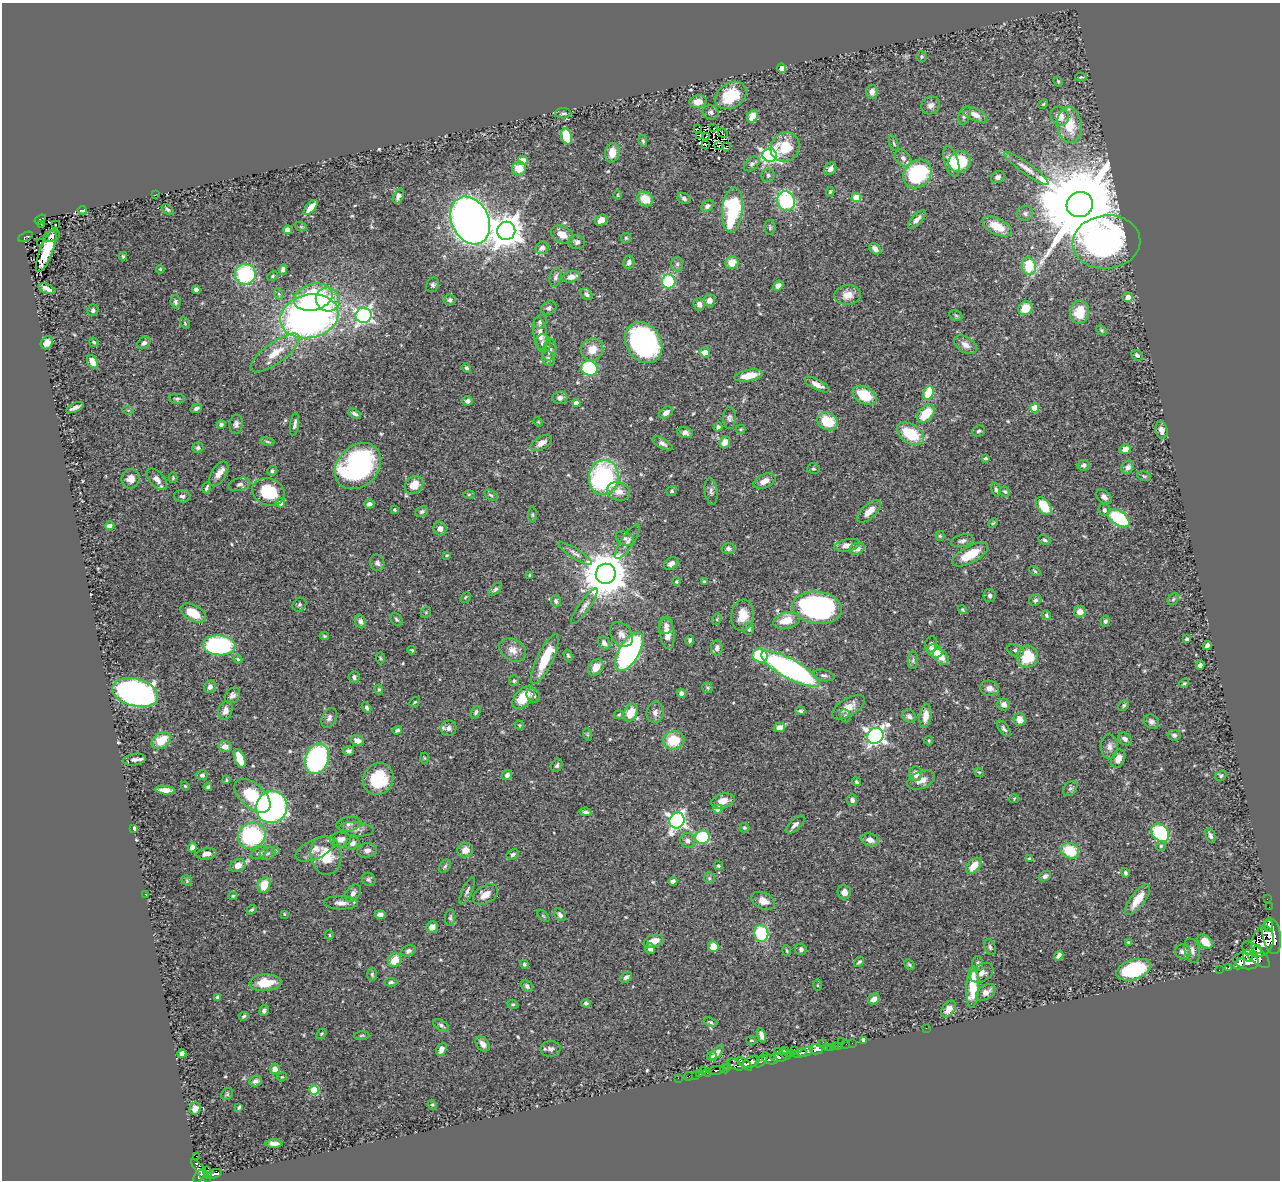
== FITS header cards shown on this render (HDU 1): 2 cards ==
NAXIS1  =                 1278
NAXIS2  =                 1178

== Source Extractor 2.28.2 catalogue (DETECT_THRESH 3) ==
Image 1278 x 1178 px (HDU 1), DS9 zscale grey, 1 PNG px = 1 image px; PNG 1282 x 1182 px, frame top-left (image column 1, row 1178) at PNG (2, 3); each listed source drawn as its Kron ellipse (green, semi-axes under 4 px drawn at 4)
Background 0.481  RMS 0.018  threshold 0.0543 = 3 sigma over >= 5 px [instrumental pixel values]
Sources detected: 542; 4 with non-positive FLUX_AUTO (blend fragments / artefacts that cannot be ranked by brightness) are neither listed nor drawn; of the other 538, the 500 brightest by FLUX_AUTO listed and drawn (38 fainter detections omitted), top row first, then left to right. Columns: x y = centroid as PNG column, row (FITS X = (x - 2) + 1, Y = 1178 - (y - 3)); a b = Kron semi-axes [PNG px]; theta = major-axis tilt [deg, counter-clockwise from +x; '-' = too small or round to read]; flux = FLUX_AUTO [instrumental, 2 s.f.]
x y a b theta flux
921 57 5 5 - 2
782 68 4 4 - 14
1081 77 5 3 - 1.3
1058 81 5 4 - 1.5
872 92 7 5 -85 7
731 95 17 12 32 47
698 102 8 6 6 10
1043 104 5 4 - 1.5
931 105 10 8 36 5.5
711 112 8 7 - 3.5
563 113 8 5 -1 2.7
964 115 10 5 69 3.8
975 115 13 6 -25 8.9
752 116 6 5 - 18
1060 116 10 9 - 14
1069 125 18 12 -83 33
714 128 3 2 - 1.3
697 129 4 2 - 1.4
723 133 5 2 - 1.5
700 135 3 2 - 1.6
567 136 8 5 -71 35
706 136 3 2 - 1.5
643 141 6 4 -80 1.9
894 143 8 3 -70 1.6
705 144 3 2 - 2
718 146 3 2 - 1.4
727 147 3 2 - 1.3
785 147 15 14 - 40
612 153 10 7 81 15
770 155 7 6 - 360
903 158 9 7 -46 5.7
523 161 5 5 - 14
951 161 16 7 -73 15
960 162 11 10 - 43
752 164 9 6 41 3.2
1026 168 27 5 -36 11
519 169 7 7 - 20
830 169 7 5 51 5.8
917 174 15 13 47 110
768 175 7 6 - 2.8
998 177 7 5 28 4
830 192 5 4 - 1.6
155 195 2 2 - 6.9
617 195 5 3 - 1.2
398 196 8 5 69 5.4
684 198 7 5 -28 3.3
856 198 5 4 - 40
645 199 8 6 -36 20
786 201 10 8 -69 110
1080 205 13 12 - 27000
707 206 7 5 34 3.7
311 207 9 4 47 12
82 210 4 3 - 2.8
168 210 6 4 -39 2.2
732 210 23 10 84 150
1025 213 8 7 - 3.6
40 219 6 3 34 25
917 219 11 5 46 5.9
470 220 25 18 -64 1300
601 220 6 5 - 12
41 224 4 3 - 15
55 224 3 2 - 2.3
301 227 6 4 -19 1.9
997 227 16 8 -26 20
770 228 7 5 89 2.1
288 230 4 4 - 16
506 231 9 9 - 2000
562 235 12 8 -26 14
52 236 8 5 16 3.5
25 237 8 3 24 29
626 238 5 5 - 1.7
40 242 2 2 - 1.6
577 242 8 7 - 3.8
1106 242 34 26 6 680
542 248 6 6 - 7.1
875 249 6 4 -42 6.9
46 251 23 6 69 38
123 256 4 4 - 1.7
629 262 7 5 79 4.3
732 263 6 6 - 18
677 264 7 6 - 2.9
1029 266 8 7 - 50
160 269 4 3 - 1.3
283 270 5 4 - 4.7
245 274 10 10 - 110
273 276 5 3 - 1.3
556 277 10 6 78 4.3
571 277 9 5 13 11
669 281 7 6 - 84
433 285 7 6 - 2.9
778 286 5 4 - 8.1
47 289 9 4 -20 6.2
196 290 4 4 - 4.7
279 294 6 3 -71 1.8
586 294 6 5 - 4.5
847 295 13 10 6 15
313 297 20 13 16 120
1128 297 5 4 - 14
328 299 12 12 - 32
450 300 6 5 - 2.8
709 300 6 5 - 8.1
175 302 7 5 -83 3.1
699 304 6 5 - 6.1
549 308 8 6 26 3.2
1025 308 7 6 - 21
93 310 6 5 - 3.8
1080 312 12 9 78 30
364 315 8 7 - 300
956 315 7 5 -29 2.1
309 316 29 21 12 610
540 322 7 6 - 4.6
185 323 6 4 -62 1.7
1102 331 6 4 -45 1.5
540 334 17 7 -81 11
94 342 5 4 - 1.6
47 343 7 5 54 8.9
144 343 7 5 37 4.3
543 343 9 7 -74 4.8
643 343 22 17 -56 260
966 345 13 7 -30 8.4
592 349 11 10 - 17
549 350 11 6 78 5
705 352 5 5 - 9.7
275 353 29 10 36 25
1137 355 6 5 - 2.8
548 359 8 6 -63 3.3
92 362 7 5 -60 12
466 368 5 4 - 1.9
589 368 8 7 - 84
749 375 14 5 10 19
817 385 14 5 -27 8.6
928 393 7 5 75 47
864 395 13 8 -28 36
560 398 7 6 - 4.7
177 399 8 4 -4 2.3
467 401 5 4 - 4.5
576 403 4 4 - 11
75 408 9 4 24 6
196 408 6 4 25 3.4
1034 408 4 4 - 29
128 410 6 4 -17 1.5
666 412 7 5 35 6.6
355 414 7 4 -30 3.4
926 414 11 7 48 33
729 418 11 6 90 3.7
828 421 10 8 -30 37
538 422 5 4 - 1.3
221 424 4 4 - 2.9
236 424 9 6 85 4.4
295 424 11 4 82 4.1
718 427 4 3 - 2.7
741 429 5 4 - 1.5
1161 430 9 6 -77 8.7
979 431 6 5 - 2.3
685 432 7 5 -14 4.9
910 434 15 9 -31 46
267 442 7 3 -10 1.7
725 442 6 5 - 7.8
541 443 12 6 32 8.9
662 443 11 5 -29 4
198 448 5 5 - 2.5
1125 449 5 5 - 12
986 458 4 3 - 2
1084 465 6 5 - 4.1
358 466 26 20 44 270
1128 467 7 6 - 5.2
813 469 6 5 - 2.1
272 471 5 4 - 2
219 474 14 7 59 9
1144 476 7 4 -10 1.8
604 477 17 15 83 170
173 478 5 4 - 1.5
131 479 10 9 - 9.9
157 479 13 7 -48 8.5
764 481 11 7 24 9.2
239 484 11 6 16 4.6
414 485 10 8 39 19
207 488 6 3 68 2.3
996 490 7 4 -72 3
618 491 12 9 -15 12
672 491 6 5 - 2
711 491 13 6 -82 4.2
269 492 17 13 -20 51
1005 492 5 4 - 2.1
469 494 6 4 1 1.4
491 495 7 3 -33 2
182 496 8 6 -5 3.3
1104 497 9 6 -37 5.4
280 503 5 4 - 8
369 504 5 4 - 3.7
1044 506 10 6 -52 34
395 510 4 3 - 2
1104 510 6 5 - 3.7
869 511 14 7 43 14
422 512 6 5 - 2.7
532 515 8 4 -90 1.8
1119 518 12 7 -34 88
993 523 5 3 - 1.3
110 526 4 4 - 6.5
440 529 7 6 - 6.5
940 536 5 4 - 1.8
625 538 9 6 -24 3.6
1045 540 7 4 -25 2.3
962 541 11 6 13 4.2
627 542 20 6 57 7.4
847 545 13 6 10 9.4
728 549 7 5 -2 3.1
857 549 8 6 23 8.4
575 554 19 5 -32 5.7
447 555 4 3 - 1.2
970 555 20 8 28 31
377 563 8 7 - 3.8
671 563 8 5 31 5.6
1035 571 6 4 -36 1.7
606 574 10 10 - 5200
530 575 3 3 - 1.6
676 581 4 4 - 1.4
704 582 3 3 - 1.4
495 589 8 4 43 2.7
990 596 6 6 - 3.4
465 597 6 3 46 1.3
1173 599 6 5 - 2
1035 600 6 5 - 3.1
556 601 6 5 - 2.8
299 605 7 6 - 2.5
584 606 21 5 55 6.6
817 608 25 16 -7 270
962 610 5 4 - 1.5
426 612 6 4 47 1.5
1080 612 6 5 - 11
193 613 13 8 -28 25
743 615 16 11 82 18
1046 615 5 4 - 2.3
396 619 7 5 -47 2.3
717 619 6 3 73 1.3
787 620 14 8 14 21
360 621 7 5 -67 4
1105 621 5 4 - 2.7
666 625 8 7 - 4.3
748 629 6 5 - 3.5
621 634 14 10 -53 9
667 634 15 7 -82 12
324 636 5 4 - 1.6
1187 639 4 3 - 2.4
690 640 5 3 - 2.8
604 643 7 5 -51 4.4
931 644 8 6 74 3.7
219 645 16 10 -4 180
1207 645 5 4 - 5.5
717 648 8 5 83 5.2
412 650 4 3 - 1.3
513 650 14 10 -32 11
1015 650 8 5 -26 3
935 651 8 6 -25 19
629 652 21 10 59 310
568 655 6 4 -72 1.6
760 656 7 7 - 74
1027 656 11 10 - 43
941 657 9 6 -47 13
380 658 6 4 -88 1.5
238 659 4 4 - 1.6
545 659 27 8 64 42
913 660 9 5 89 2.9
1200 665 5 4 - 2.8
596 667 9 6 49 13
790 669 33 9 -28 320
824 675 11 5 -11 3.5
354 677 6 5 - 3
514 681 5 5 - 2.2
1184 683 5 4 - 1.4
210 687 6 5 - 5.1
707 688 5 5 - 1.7
989 688 10 7 -12 7.2
379 689 5 4 - 1.7
135 692 23 13 -15 640
681 693 4 4 - 4.8
232 695 8 6 47 5
533 695 7 6 - 6.3
524 697 14 8 48 33
415 702 6 4 36 1.4
1004 704 6 5 - 6.6
1124 706 6 4 46 2.3
848 707 18 9 32 13
367 708 6 4 -57 2.8
225 710 10 6 71 6.9
800 711 5 4 - 2.5
476 712 7 4 65 2.6
631 712 9 6 64 22
655 712 11 8 83 5.5
619 715 5 4 - 1.4
845 716 6 5 - 2.3
909 716 7 6 - 3.8
925 716 12 6 83 10
329 718 10 7 66 4.7
1020 720 6 6 - 13
1151 722 8 6 -35 3.9
519 725 4 4 - 1.3
779 727 6 4 15 7.2
449 728 8 7 - 5.4
1004 729 9 4 -51 3.2
397 730 5 3 - 2.2
587 734 6 4 -71 1.6
1174 735 6 5 - 2.7
875 736 8 7 - 440
1125 739 7 5 -39 4.6
161 740 10 7 37 25
674 740 10 9 - 35
357 741 7 5 -23 8.1
929 741 5 3 - 1.3
225 747 6 5 - 8.6
1109 747 12 8 -88 6.8
348 751 5 5 - 4
240 758 10 5 -68 21
425 758 5 3 - 1.2
317 759 15 11 71 310
1118 759 9 6 66 8.9
134 760 11 5 10 5.2
557 765 7 5 61 3
979 772 5 4 - 1.4
915 774 7 6 - 9.9
202 775 5 5 - 3.2
507 775 5 4 - 4.5
1221 776 6 5 - 2
378 779 16 14 59 61
226 780 3 2 - 1.4
921 780 14 8 23 12
856 782 5 4 - 2
185 786 4 3 - 1.2
208 787 4 3 - 2.3
1070 788 8 6 48 3.1
165 790 10 4 -4 9.8
252 796 21 12 -41 49
1014 799 4 4 - 1.3
852 800 6 5 - 4
723 801 12 7 14 10
272 807 16 15 - 410
718 809 4 4 - 13
585 812 6 4 -10 3.1
677 820 8 7 - 360
348 824 12 7 8 5.5
795 824 12 5 43 5.4
134 828 4 4 - 2.9
744 828 5 4 - 1.6
356 829 17 7 -6 7
1160 833 10 8 -46 87
252 836 14 12 30 150
1210 836 7 4 -70 3.1
702 837 7 6 - 85
341 839 10 7 10 7.5
870 840 9 6 -17 8.9
687 841 7 7 - 4.9
352 843 7 5 30 5
1161 846 5 5 - 1.8
192 847 5 4 - 6.7
315 849 21 9 25 12
367 850 10 7 11 6.6
465 850 8 7 - 11
275 851 3 3 - 1.6
1070 851 9 7 -20 38
259 852 9 5 33 3.8
206 854 10 5 11 7.7
267 854 8 6 24 3.2
326 855 19 15 -81 36
513 855 6 5 - 2.7
1029 859 4 3 - 1.5
238 866 8 6 23 9.1
445 866 7 5 59 2.5
719 866 4 4 - 1.7
974 866 9 6 48 15
1125 873 5 4 - 2.6
1045 876 6 4 34 4
709 878 6 5 - 2.2
369 879 7 6 - 2.9
187 881 6 4 -48 1.6
673 881 4 4 - 4.6
264 885 8 6 68 23
467 891 15 5 66 4.9
844 892 7 7 - 7.5
353 893 9 6 51 4.9
145 894 2 2 - 15
485 895 13 9 30 12
233 896 4 4 - 1.7
1138 899 18 7 53 24
1267 899 2 2 - 3.4
763 901 12 8 -27 10
341 903 17 6 -2 8
1269 907 2 2 - 1.9
252 910 5 4 - 2.1
284 914 3 3 - 1.3
380 914 5 4 - 4.6
560 915 7 5 -56 4.4
543 916 7 3 -45 1.4
450 918 8 5 84 2.4
1269 925 6 3 76 100
432 927 6 5 - 9.6
761 933 8 7 - 63
329 935 4 3 - 1.3
1272 936 18 9 -81 1000
654 941 10 6 17 13
1205 941 8 6 -43 12
1262 941 15 10 73 810
1129 942 4 3 - 1.5
713 947 5 5 - 19
990 947 8 5 -68 3
650 948 5 5 - 4.1
801 949 6 5 - 3.6
1258 949 4 3 - 170
1192 950 12 7 -73 5.9
408 951 7 5 23 3.4
787 951 5 3 - 1.5
1183 952 8 7 - 5.5
1256 955 17 7 -44 950
1059 956 5 4 - 4.8
1248 956 6 4 -64 250
395 960 7 6 - 21
1246 961 13 8 -10 650
859 962 5 3 - 2.4
524 964 4 4 - 1.8
978 964 7 5 -88 3.1
1239 964 6 4 45 180
909 965 6 4 -45 2.1
1229 968 3 3 - 12
1134 970 18 10 18 110
1219 970 2 2 - 5.2
982 973 13 8 32 7.8
372 974 7 4 -90 2.4
626 977 6 4 38 4.3
391 982 6 4 -4 2.6
265 983 16 8 4 28
817 985 5 4 - 1.3
527 986 6 5 - 3.4
973 987 21 6 88 43
986 992 11 7 33 9.4
218 997 4 4 - 2.2
874 999 6 5 - 6
586 1003 5 4 - 2.5
513 1004 6 4 -19 1.8
948 1009 9 6 52 9.5
264 1011 6 4 62 3.2
244 1016 5 3 - 1.8
710 1022 7 4 -17 1.8
441 1025 9 5 -32 3.3
926 1028 2 2 - 52
321 1034 6 4 50 1.4
362 1035 7 3 2 1.6
762 1035 7 4 -79 5
751 1040 5 3 - 1.3
841 1041 2 2 - 17
864 1041 3 3 - 27
852 1043 2 2 - 1.4
482 1044 8 6 -52 6.6
823 1044 2 2 - 3.6
846 1044 2 2 - 4.6
835 1046 3 2 - 8.2
839 1046 2 2 - 6
827 1047 3 2 - 6.3
830 1047 3 3 - 4.3
441 1049 7 5 66 5.6
550 1049 10 8 3 4.5
816 1049 6 5 - 450
777 1051 2 2 - 10
786 1051 3 2 - 37
794 1051 3 2 - 9
717 1052 9 4 48 6.2
806 1052 8 4 27 280
790 1053 4 3 - 7.6
800 1053 7 4 23 260
182 1054 4 4 - 17
785 1054 6 2 -37 9.5
712 1056 5 3 - 1.9
779 1057 8 4 -1 140
770 1059 7 4 -12 120
762 1060 9 4 55 120
751 1062 8 5 25 410
745 1064 9 4 -40 250
735 1065 8 4 -32 89
728 1067 4 3 - 34
275 1069 5 5 - 8.2
724 1069 5 3 - 120
716 1070 8 3 10 91
704 1071 2 2 - 3.9
707 1073 4 3 - 5.9
699 1074 3 3 - 22
695 1075 2 2 - 3.6
688 1076 4 2 - 7.1
282 1077 5 4 - 1.3
678 1078 2 2 - 5.1
256 1081 6 5 - 4
314 1090 5 5 - 53
227 1094 6 5 - 1.8
432 1105 5 4 - 1.7
239 1107 4 2 - 1.6
195 1109 6 5 - 9.2
274 1144 8 4 0 5.5
196 1156 2 2 - 3.8
201 1171 15 4 -52 80
206 1171 4 3 - 22
215 1174 7 4 15 110
209 1175 3 3 - 73
199 1176 7 4 56 190
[38 fainter detections neither listed nor drawn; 4 non-positive-flux detections neither listed nor drawn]